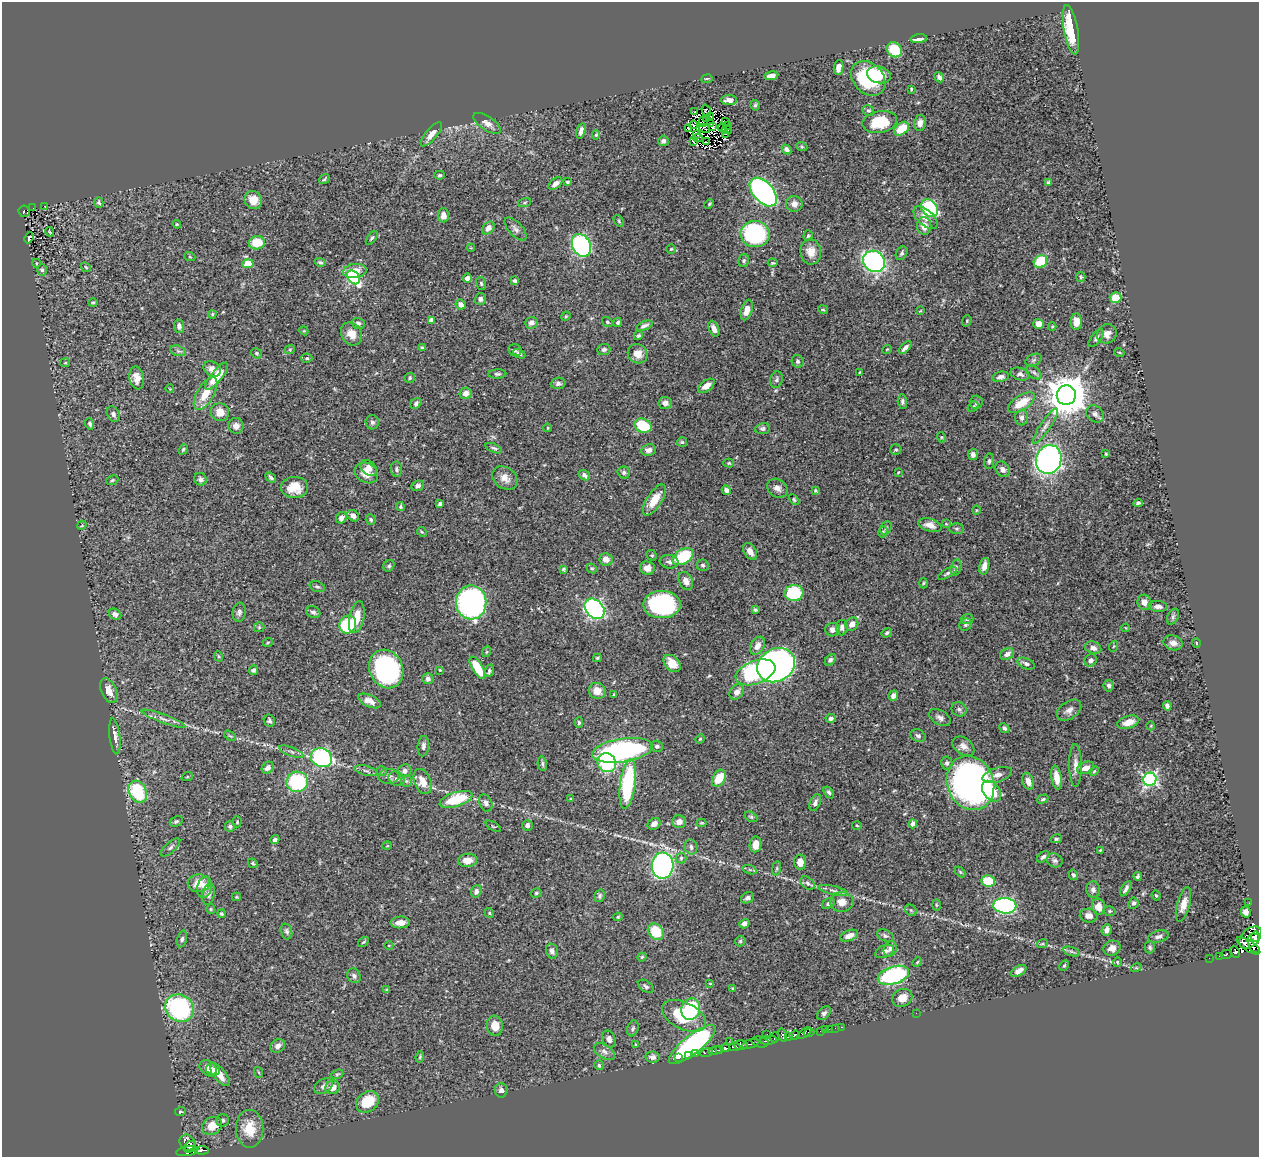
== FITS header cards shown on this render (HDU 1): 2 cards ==
NAXIS1  =                 1257
NAXIS2  =                 1155

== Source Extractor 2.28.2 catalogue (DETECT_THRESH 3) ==
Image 1257 x 1155 px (HDU 1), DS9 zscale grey, 1 PNG px = 1 image px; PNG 1261 x 1159 px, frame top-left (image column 1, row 1155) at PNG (2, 2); each listed source drawn as its Kron ellipse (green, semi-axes under 4 px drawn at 4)
Background 0.444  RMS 0.02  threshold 0.0602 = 3 sigma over >= 5 px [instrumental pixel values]
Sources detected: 491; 8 with non-positive FLUX_AUTO (blend fragments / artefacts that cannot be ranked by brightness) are neither listed nor drawn; the other 483 listed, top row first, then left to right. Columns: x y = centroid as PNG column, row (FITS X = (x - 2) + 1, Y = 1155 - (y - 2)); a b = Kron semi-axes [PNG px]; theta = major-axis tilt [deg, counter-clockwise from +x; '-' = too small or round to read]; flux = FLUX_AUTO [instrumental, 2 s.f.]
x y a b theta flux
1071 30 25 7 -80 62
919 39 8 3 7 7
894 50 8 7 - 42
839 67 7 4 83 9.2
879 75 12 8 -13 35
771 76 7 4 9 7.6
939 77 5 4 - 4.3
868 78 19 15 -46 84
707 79 5 3 - 1.4
911 89 3 3 - 1.2
729 100 8 5 -1 8.4
755 105 5 4 - 2
868 110 6 5 - 2.3
706 111 7 4 -71 0.89
694 112 2 2 - 0.76
710 117 2 2 - 0.65
706 118 2 2 - 1.3
726 121 4 2 - 3.8
703 122 5 2 - 0.97
880 122 17 10 11 55
487 123 16 7 -34 7.5
710 123 3 3 - 2.3
920 123 8 6 80 6
693 125 4 3 - 1.1
727 126 2 2 - 0.83
713 127 3 2 - 0.26
689 128 3 2 - 1.9
704 128 5 2 - 1.3
722 128 4 2 - 1.1
901 129 8 5 40 31
727 130 5 2 - 1.6
581 131 8 4 77 5.9
431 134 15 5 50 8.6
697 134 3 2 - 1.9
726 134 3 2 - 2.9
596 135 5 4 - 1.8
698 138 5 2 - 0.82
663 141 5 5 - 4.1
693 142 3 2 - 1.3
707 142 3 2 - 1.6
802 147 6 3 -19 1.6
787 149 5 4 - 4.9
439 175 5 4 - 2.2
324 179 6 4 37 1.8
567 182 4 3 - 2
1048 182 3 3 - 2.3
555 184 8 5 38 6.9
763 192 17 10 -48 380
253 200 9 8 - 15
99 202 5 4 - 2.3
525 203 7 3 19 1.7
709 204 5 3 - 1.4
794 204 8 8 - 7.4
45 206 2 2 - 0.97
33 208 2 2 - 1.8
929 208 10 7 -47 99
24 211 6 5 - 39
443 215 7 5 88 8.2
925 218 15 7 -42 11
619 221 7 3 -55 1.7
177 224 4 4 - 1.3
924 226 9 7 -88 12
488 228 7 5 48 7.3
516 229 14 7 -47 5.5
50 232 5 2 - 1
755 234 14 13 - 180
808 236 5 4 - 1.9
29 238 5 2 - 0.89
372 238 8 4 52 2.7
257 243 8 6 11 28
581 245 12 9 -62 250
471 248 4 3 - 1.1
671 249 5 4 - 1.6
811 252 13 10 -83 14
902 253 7 5 59 3
190 257 5 3 - 1.1
744 261 6 5 - 2.4
874 261 11 10 - 320
1041 261 7 6 - 56
320 262 6 4 -18 2.2
36 263 4 3 - 1.1
773 263 5 3 - 1.5
248 264 5 4 - 22
86 267 6 4 -44 1.8
42 270 6 5 - 3
355 271 12 7 6 17
353 277 8 5 -49 160
1081 277 5 4 - 2
467 278 5 4 - 6.6
515 281 4 3 - 2.6
481 283 6 5 - 2.2
1116 298 6 5 - 27
480 299 5 5 - 5.4
93 303 4 4 - 1.6
461 304 5 4 - 6.8
747 310 10 5 74 11
823 310 5 3 - 1.5
920 311 3 3 - 1.1
212 314 4 4 - 1.7
566 316 5 4 - 1.4
431 320 4 4 - 9.4
967 321 6 4 70 2.2
607 322 5 4 - 2.3
618 322 4 4 - 2.6
1076 322 8 6 89 13
358 323 6 5 - 3.8
531 323 6 6 - 5.7
1039 324 5 5 - 12
179 326 7 5 -84 5
644 326 8 4 22 3.7
1052 326 4 4 - 1.4
714 329 8 5 -67 6.9
304 331 4 3 - 1.2
351 334 12 9 -56 14
1107 334 10 9 - 9.2
638 336 5 4 - 2.1
1096 338 10 4 52 3.2
905 347 8 4 44 5.1
422 348 4 4 - 2
290 349 5 3 - 1.4
604 349 6 5 - 3.4
887 349 5 3 - 1.1
515 350 6 6 - 2.9
178 351 8 5 -14 3.3
1119 352 5 3 - 1.2
256 353 6 5 - 2.3
519 354 6 4 -29 2.9
638 354 10 9 - 13
307 358 5 4 - 2
1033 360 9 5 27 2.9
798 361 6 6 - 3.2
65 363 5 4 - 1.5
212 369 9 7 -31 9.2
860 372 4 3 - 1.3
1034 372 8 5 -39 3.2
497 374 9 4 3 2.9
1020 374 9 6 -16 4.7
216 376 17 5 51 28
1001 377 8 5 11 5.3
137 378 11 7 -80 10
410 378 5 5 - 2.3
777 380 8 6 74 3.3
558 383 7 5 3 3.8
706 386 9 5 35 13
170 389 4 2 - 0.9
206 393 18 8 59 24
466 393 6 5 - 9.2
1066 395 10 9 - 4200
902 402 7 4 -86 3
976 402 7 6 - 3.3
416 403 6 5 - 3.5
665 403 7 6 - 6.1
1021 403 15 7 33 26
973 407 6 4 48 2.1
220 412 9 9 - 15
113 414 8 6 -63 4.4
1095 414 10 7 -38 5.5
1022 418 8 6 86 4.6
372 422 7 6 - 3.5
90 424 6 4 -71 2.9
236 426 8 7 - 7
643 426 9 7 -24 53
1045 426 21 5 56 8.1
548 428 4 3 - 1.3
763 429 7 5 8 3.3
941 437 5 3 - 1.2
682 442 5 5 - 2
494 448 8 4 -23 2.8
183 449 5 4 - 1.8
648 450 7 6 - 6.5
896 450 5 5 - 2.1
1106 454 3 3 - 1.4
973 455 5 5 - 4.7
1049 459 15 12 68 520
989 461 8 5 83 3
729 463 5 4 - 1.7
369 468 9 7 -44 9.5
396 469 7 5 -82 2.9
1003 469 8 6 -52 5.1
898 472 3 3 - 1
366 473 12 9 -29 14
624 473 6 6 - 3.2
584 475 6 5 - 4.3
271 478 6 3 -40 3.2
505 478 13 10 -38 12
200 479 7 6 - 4.4
112 480 6 4 23 1.8
418 486 6 5 - 4.1
294 487 13 10 2 21
777 488 11 9 -34 7.8
726 490 5 4 - 5.2
816 491 4 3 - 1.9
654 500 18 7 57 21
794 500 6 4 -43 1.9
1138 503 5 3 - 2.5
440 504 4 4 - 4.4
400 507 4 4 - 1.7
977 510 4 3 - 1.1
353 516 6 5 - 6.3
341 518 6 5 - 4.9
371 520 5 4 - 2.6
946 524 4 4 - 1.1
82 525 5 3 - 1.2
930 525 12 6 -15 10
886 528 7 5 63 2.6
956 529 7 5 -1 2.7
422 532 5 4 - 1.6
883 532 6 4 61 2.4
750 551 9 6 -58 8.8
652 555 5 5 - 1.9
683 557 12 7 31 69
606 559 6 6 - 9.6
669 562 9 7 -7 4.9
703 565 6 5 - 2.9
389 566 6 5 - 2.5
984 566 8 4 76 9
956 567 8 5 73 3
592 568 5 4 - 1.9
647 568 7 6 - 9.8
563 569 3 3 - 2.1
947 573 10 4 29 3.5
686 581 9 6 -63 8.9
923 583 5 3 - 1.3
317 587 8 5 -19 2.8
794 593 9 8 - 76
471 602 17 15 -90 370
1144 602 7 7 - 9
662 605 19 13 1 200
1158 606 9 5 -4 5.8
595 609 11 8 -48 370
755 610 4 3 - 2.1
239 612 9 6 83 3.8
313 612 7 5 -22 3.9
115 614 6 5 - 4.7
357 617 16 7 78 20
1173 617 8 5 64 3
967 619 6 5 - 2.3
348 624 9 8 - 70
852 624 7 6 - 10
965 625 6 5 - 2.9
259 627 5 5 - 1.5
842 628 8 6 89 5.2
1126 628 4 2 - 0.9
832 630 7 6 - 6.9
887 633 5 4 - 2.6
268 642 5 3 - 1.4
1173 643 9 7 -15 7.5
1196 643 5 3 - 1.6
757 646 9 6 60 10
1114 646 5 3 - 1.3
1093 648 8 6 -16 7.2
486 652 5 3 - 1.3
1007 654 7 5 29 6.5
218 656 5 3 - 1.4
597 658 4 3 - 2
830 660 7 4 51 2.8
1091 660 6 6 - 4.8
672 663 10 7 -45 14
1026 664 9 5 -22 4.1
776 665 20 16 30 600
477 668 12 5 -59 43
386 669 20 16 -66 230
253 670 4 4 - 3
440 670 4 3 - 1.2
489 671 6 4 66 2.7
755 672 21 11 20 190
428 679 5 5 - 4.8
1109 686 6 5 - 3.5
109 691 13 7 -67 13
597 691 8 8 - 12
737 692 8 6 53 7.7
614 694 3 2 - 1.2
893 696 5 4 - 6.6
369 701 12 6 -25 9.8
1167 706 5 4 - 3.6
959 709 8 7 - 3.5
1069 710 14 8 36 7.7
831 718 5 4 - 3.8
940 718 12 7 -32 5.7
164 719 23 4 -20 8.2
269 721 6 5 - 2.5
579 722 5 4 - 2.1
1128 722 11 6 17 14
1151 726 4 3 - 1
1004 728 5 4 - 3.5
115 736 18 5 -83 8.3
230 736 7 3 -35 1.7
918 736 8 6 -23 3.9
700 739 4 4 - 1.5
423 746 10 5 83 4.2
657 746 6 5 - 3
963 746 12 8 -35 7.7
622 750 31 11 9 270
291 752 13 4 -20 3.9
321 758 11 9 -25 210
607 763 10 9 - 77
947 763 6 5 - 3.1
542 764 7 4 -81 2.5
1075 765 21 6 -89 10
268 768 6 5 - 6.4
1086 768 9 5 23 9.1
366 771 12 4 -14 4
382 771 5 4 - 1.9
405 771 7 6 - 5.9
1094 771 5 4 - 1.6
997 775 15 7 16 8.2
388 776 10 7 0 6.1
187 777 6 3 18 1.2
719 778 9 6 58 29
1057 778 12 5 -81 14
397 779 8 7 - 4.5
1150 779 7 6 - 310
406 781 6 5 - 2.7
423 781 13 8 -68 17
1028 781 8 5 -70 8.7
297 782 11 10 - 130
970 783 28 23 -68 640
628 784 25 7 82 130
992 791 12 8 -51 33
138 792 11 8 -63 83
829 792 6 4 -56 2.8
456 799 17 7 18 59
571 799 4 3 - 1.5
1043 799 6 4 17 2
815 802 9 5 68 4.6
486 803 9 6 -69 4.5
751 817 7 4 -29 2.3
176 821 7 5 27 2.6
237 822 5 4 - 1.7
679 822 7 6 - 9.3
702 823 5 4 - 1.4
654 824 7 5 37 8
913 824 4 4 - 11
527 825 5 5 - 3.9
857 825 5 3 - 1.2
230 826 5 5 - 3.1
493 826 8 3 -32 1.4
1056 839 5 4 - 1.9
275 840 4 4 - 4.1
755 844 8 6 80 18
387 846 5 3 - 0.95
171 847 12 5 42 3.7
691 847 7 6 - 4.5
1100 850 4 3 - 1.4
1043 857 7 4 41 3.5
681 858 5 5 - 2.2
467 860 9 6 6 13
1055 860 8 6 -25 3.8
800 862 8 6 -89 12
253 863 5 4 - 1.9
663 866 13 11 87 390
776 868 7 3 81 1.9
750 870 7 4 -19 2
960 872 6 4 -45 1.6
1073 875 5 4 - 2.6
1138 876 4 3 - 2.6
988 881 7 5 -9 45
199 883 11 9 3 21
808 883 8 5 -40 3.2
205 887 11 7 74 11
1126 889 8 4 61 4.3
833 890 15 4 -13 4.5
1093 890 8 7 - 5.3
476 891 6 5 - 5.5
536 893 5 4 - 2
209 894 11 6 78 6.1
600 896 6 5 - 2.7
1156 896 5 3 - 1.5
236 897 4 4 - 1.3
747 898 7 5 27 3.8
842 902 12 10 -1 12
1133 903 5 5 - 3.5
1249 903 2 2 - 0.92
828 904 7 5 33 2.8
1183 904 17 6 75 12
936 905 5 3 - 1.5
1005 906 11 8 -4 260
1098 907 8 6 -75 13
211 909 5 4 - 1.5
911 910 6 5 - 2.3
1110 911 6 5 - 2.4
1246 912 5 5 - 6
489 913 5 4 - 2
222 914 4 4 - 1.8
1089 916 9 7 -10 7.5
618 917 5 4 - 1.8
400 922 10 6 4 11
744 924 5 4 - 6
1107 930 6 5 - 6.5
287 931 8 5 -72 3.2
656 932 9 7 -51 40
849 936 9 5 21 8.4
885 936 9 5 -24 3.2
1158 936 10 5 15 5.1
1250 937 13 8 43 370
1255 937 5 3 - 150
182 939 8 5 75 3.1
740 941 5 5 - 2.3
363 942 6 2 34 1.3
1256 943 10 7 -64 520
1042 944 6 3 18 1.8
389 945 4 3 - 1
1249 946 13 5 -33 400
1150 947 6 5 - 2.6
1112 948 9 7 18 8.9
890 949 8 6 67 4.3
552 951 7 6 - 6.5
885 951 10 6 23 6
1071 951 8 3 -19 2.6
1235 952 6 2 -65 16
1226 954 6 3 13 30
1220 956 3 2 - 15
642 957 5 4 - 1.8
1209 958 2 2 - 1.8
917 962 5 4 - 1.6
1117 962 5 4 - 1.5
1064 965 6 4 61 1.9
1136 968 5 3 - 1.4
1019 971 8 5 31 7.4
893 975 16 8 17 150
354 976 7 6 - 3.9
710 983 4 3 - 1.2
646 986 9 5 -35 3.3
733 988 4 3 - 1.3
387 990 4 4 - 1.9
902 998 10 8 28 14
179 1008 15 13 -34 190
691 1009 11 9 69 120
824 1013 8 5 45 3.4
916 1013 2 2 - 59
684 1016 24 13 -27 59
495 1026 10 8 -83 17
842 1027 3 2 - 10
633 1028 8 5 71 3
835 1028 2 2 - 2.5
829 1029 2 2 - 2.5
825 1030 2 2 - 2.7
820 1031 2 2 - 4.3
804 1033 8 4 34 140
809 1033 5 3 - 64
767 1034 2 2 - 3.6
783 1035 7 4 -75 46
795 1035 5 3 - 180
775 1037 5 4 - 62
788 1037 4 3 - 36
609 1039 9 6 -70 6.1
768 1040 8 3 5 78
729 1041 3 2 - 3.3
760 1042 8 5 -12 72
635 1044 3 2 - 0.93
750 1044 9 3 17 69
692 1045 29 9 39 260
741 1045 7 5 0 240
278 1046 8 6 30 5.8
735 1047 5 2 - 86
725 1048 5 4 - 100
720 1049 4 3 - 76
604 1051 12 6 -33 6.2
715 1051 6 3 11 110
707 1052 6 3 16 10
696 1054 3 2 - 2.5
689 1056 3 2 - 7.7
420 1057 6 4 82 1.6
653 1057 7 5 -9 5.7
679 1058 2 2 - 5.9
599 1065 5 4 - 2.2
208 1068 9 7 -36 8.8
213 1070 7 6 - 5.6
258 1072 5 3 - 1.3
337 1074 6 4 20 1.9
220 1075 14 6 -50 17
323 1086 10 7 32 5
332 1087 7 6 - 13
501 1090 7 6 - 5.6
367 1102 12 9 38 38
180 1112 5 4 - 2
223 1120 6 6 - 3
212 1126 10 8 30 16
250 1129 19 13 -89 28
187 1142 8 7 - 100
190 1147 6 5 - 89
202 1150 7 3 6 31
187 1151 11 4 10 86
At the frame edge (FLAGS 8, measured only in part): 1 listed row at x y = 1256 943
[8 non-positive-flux detections neither listed nor drawn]